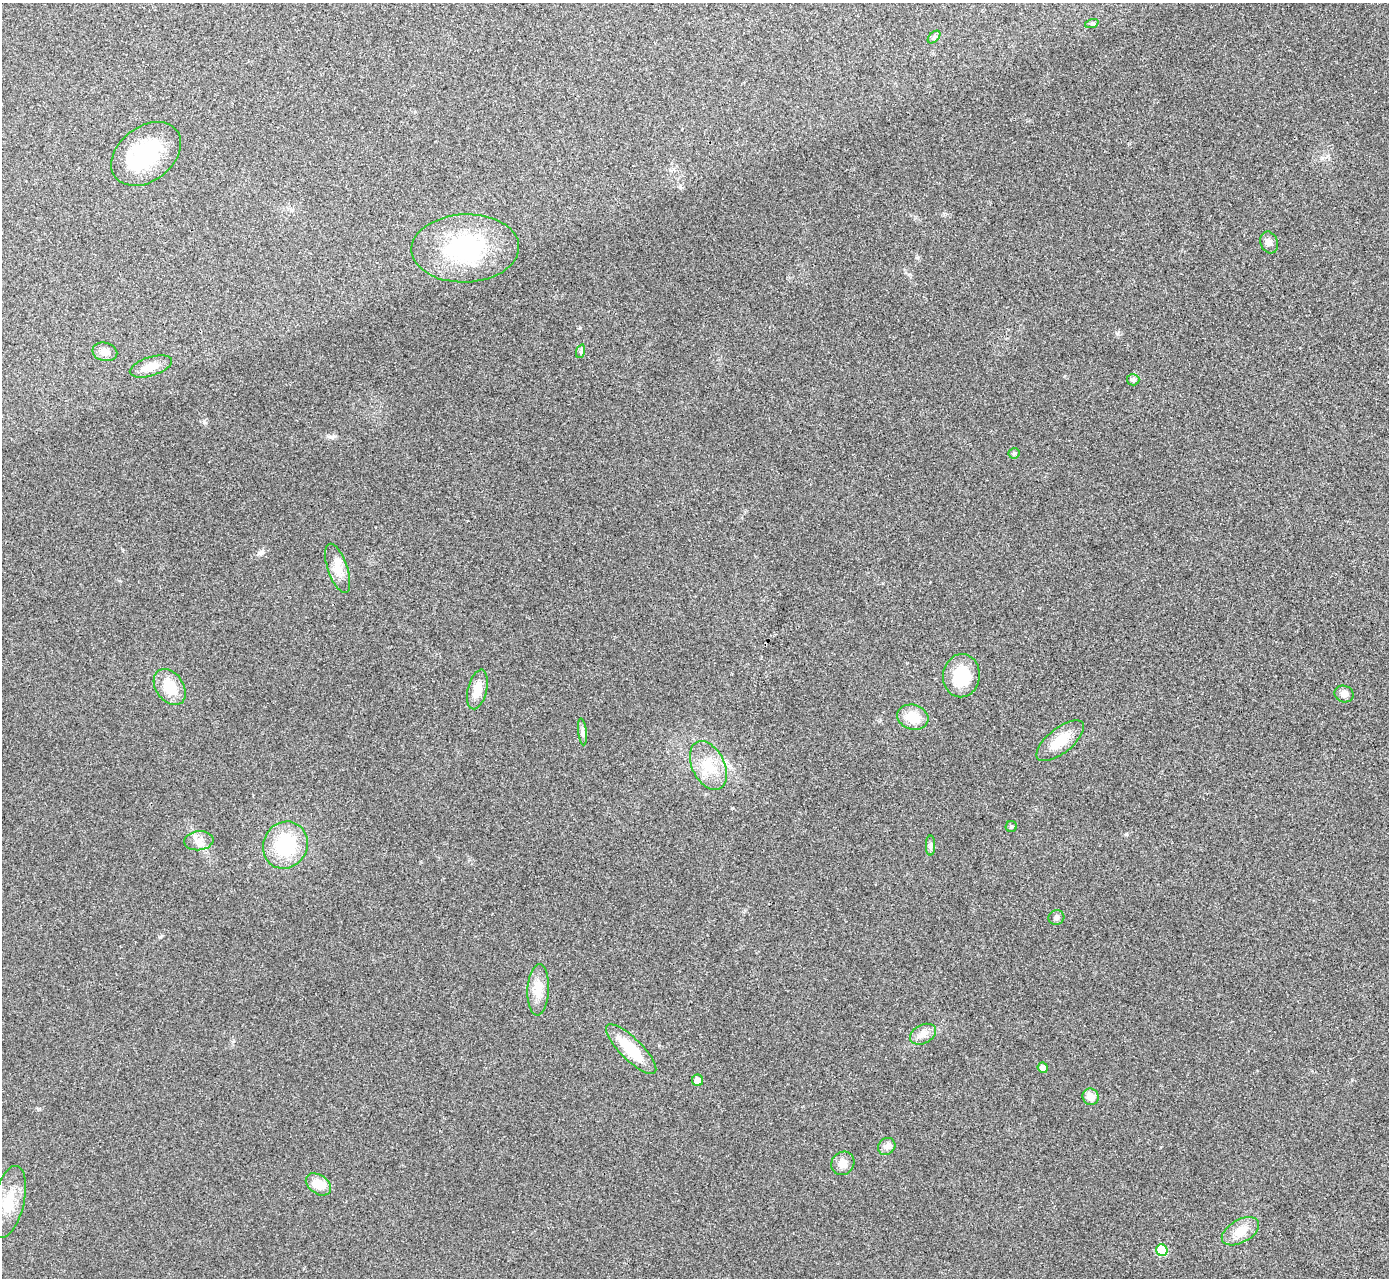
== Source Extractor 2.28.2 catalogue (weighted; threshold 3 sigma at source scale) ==
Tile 10 of 4 x 4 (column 2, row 3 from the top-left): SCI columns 1393-2779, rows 1434-2709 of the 5559 x 5548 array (HDU 1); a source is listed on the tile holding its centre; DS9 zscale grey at full resolution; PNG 1391 x 1280 px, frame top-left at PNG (2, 3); each listed source drawn as its Kron ellipse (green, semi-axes under 4 px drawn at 4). Shown black and unused: <1% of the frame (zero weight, under 3 of 4 exposures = <1% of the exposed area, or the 3 px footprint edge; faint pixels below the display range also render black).
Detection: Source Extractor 2.28.2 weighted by HDU 2 'WHT'; one run over the whole footprint, this tile lists its part. Background 0.0488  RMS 0.0067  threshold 0.0301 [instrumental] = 3 sigma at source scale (4.5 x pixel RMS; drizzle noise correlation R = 1.50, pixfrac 1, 0.05/0.05 arcsec/px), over >= 5 px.
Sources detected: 36; all 36 listed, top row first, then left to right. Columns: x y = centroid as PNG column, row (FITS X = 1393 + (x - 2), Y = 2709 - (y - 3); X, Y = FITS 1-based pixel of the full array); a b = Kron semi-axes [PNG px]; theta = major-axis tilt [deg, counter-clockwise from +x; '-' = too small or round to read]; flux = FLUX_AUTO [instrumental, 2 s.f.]
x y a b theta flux
1092 23 7 4 19 1.1
934 37 7 4 46 1.4
146 154 38 27 38 53
1269 242 11 8 -70 3.3
465 248 54 34 2 72
581 351 7 4 72 1.3
105 352 13 9 -13 4.6
151 366 22 9 17 7.2
1133 380 6 5 - 1.2
1014 453 6 5 - 1.1
338 568 26 10 -71 9
961 676 22 18 82 25
170 687 20 14 -55 16
477 689 20 9 76 9.4
1344 694 9 8 - 4
913 717 16 12 -17 14
582 732 13 4 -84 2
1060 741 29 12 39 16
708 766 26 16 -64 18
1011 826 5 5 - 1.3
199 841 14 9 6 5.3
285 845 24 22 61 39
931 846 10 4 90 1.8
1056 918 8 7 - 2.1
538 990 26 10 87 11
923 1034 14 9 27 5
631 1049 33 11 -45 23
1043 1068 5 5 - 4
698 1080 5 5 - 5
1091 1097 8 8 - 6.1
887 1146 9 8 - 2.9
843 1163 12 11 - 5.7
318 1184 14 9 -36 11
8 1202 37 15 77 18
1240 1231 20 11 29 10
1162 1250 6 5 - 22
Unlisted compact peaks at least as high as the median listed source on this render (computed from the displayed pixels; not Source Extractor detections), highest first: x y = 260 553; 1126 834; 580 328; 160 937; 204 422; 332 437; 1117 334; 733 808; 1322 158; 917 258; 1064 376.